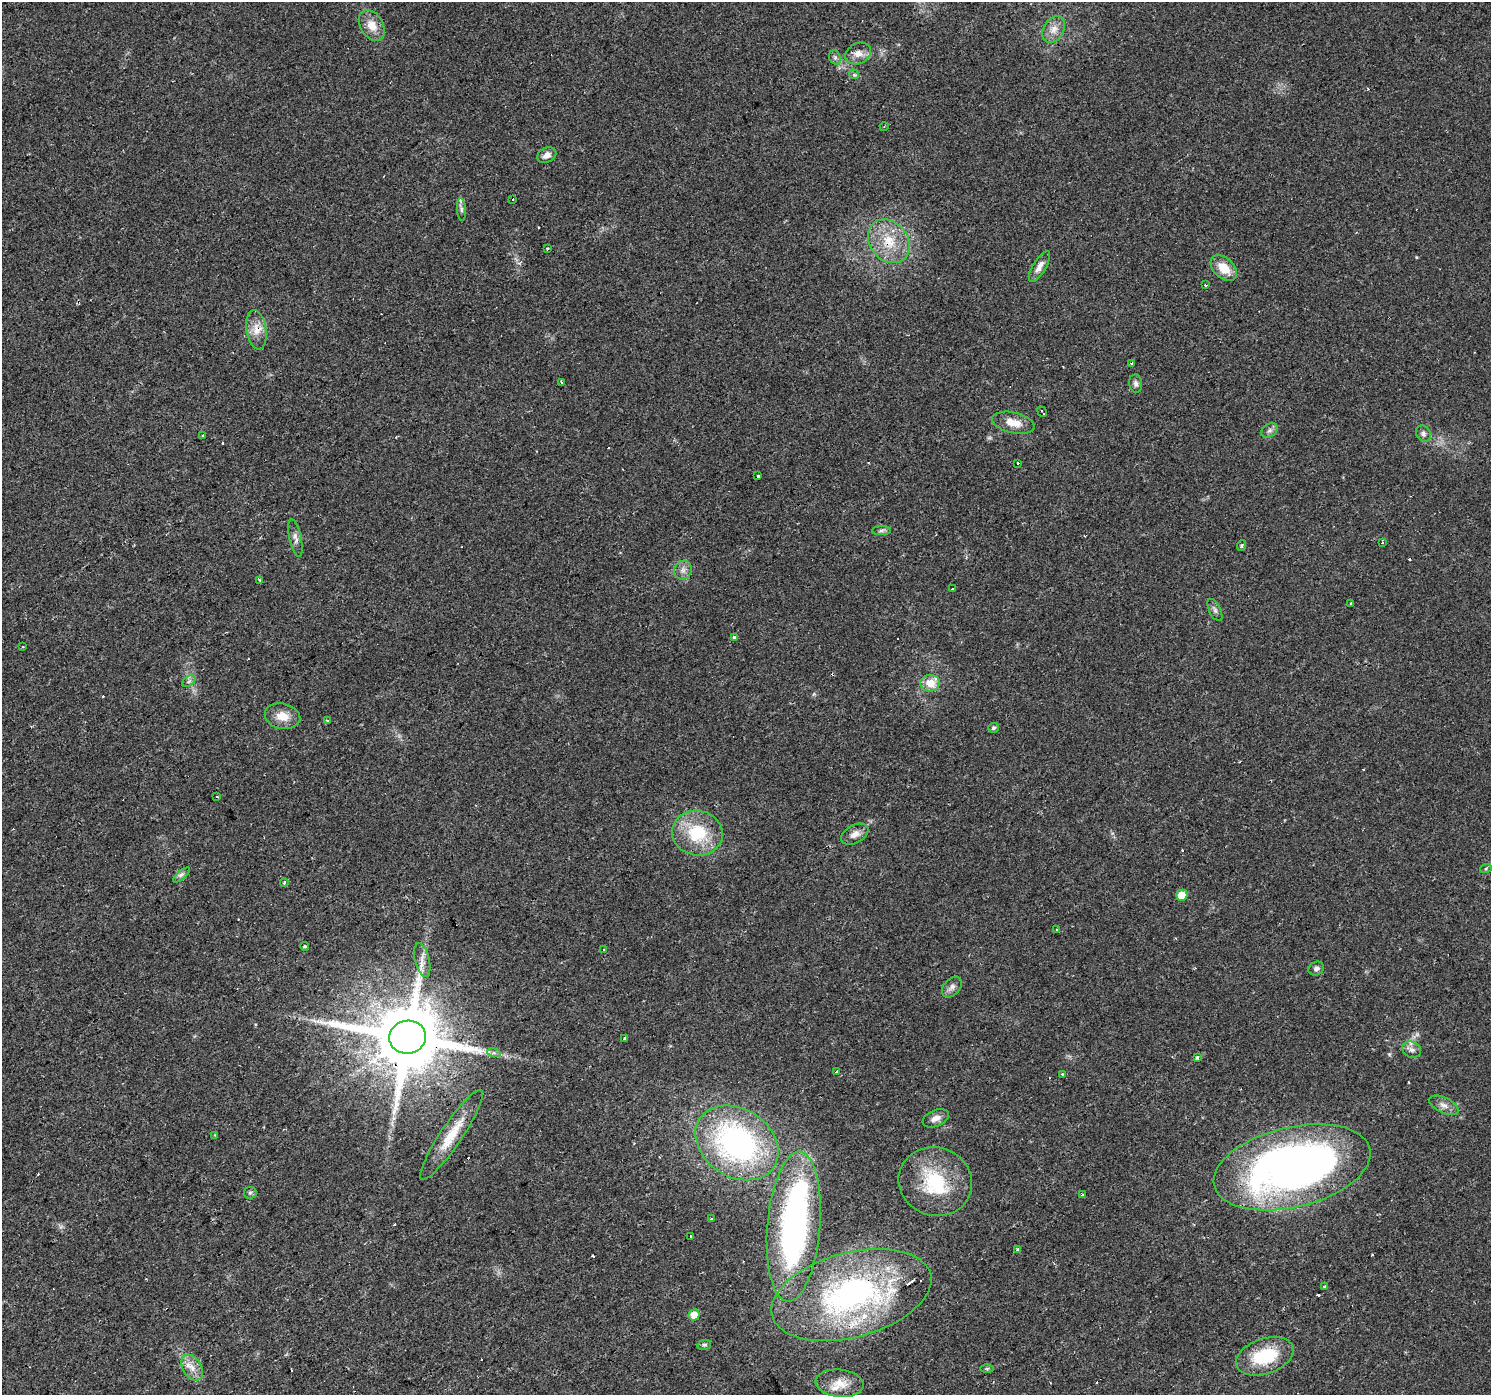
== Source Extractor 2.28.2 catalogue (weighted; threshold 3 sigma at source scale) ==
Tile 7 of 4 x 4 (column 3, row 2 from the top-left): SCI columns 2981-4469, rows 2979-4371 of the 5959 x 5893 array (HDU 1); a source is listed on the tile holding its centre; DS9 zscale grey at full resolution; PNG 1493 x 1397 px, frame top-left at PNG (2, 2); each listed source drawn as its Kron ellipse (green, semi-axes under 4 px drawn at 4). Shown black and unused: <1% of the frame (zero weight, under 2 of 3 exposures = <1% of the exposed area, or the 3 px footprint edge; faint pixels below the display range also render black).
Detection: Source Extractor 2.28.2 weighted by HDU 2 'WHT'; one run over the whole footprint, this tile lists its part. Background 0.0205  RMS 0.0033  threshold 0.0149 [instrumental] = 3 sigma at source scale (4.5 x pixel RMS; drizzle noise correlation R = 1.50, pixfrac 1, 0.0396/0.0396 arcsec/px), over >= 5 px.
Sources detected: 113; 2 inside a brighter object's white glare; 26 cosmic-ray / hot-pixel residue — neither listed nor drawn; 3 inside a brighter listed object's ellipse — not listed separately; the other 82 listed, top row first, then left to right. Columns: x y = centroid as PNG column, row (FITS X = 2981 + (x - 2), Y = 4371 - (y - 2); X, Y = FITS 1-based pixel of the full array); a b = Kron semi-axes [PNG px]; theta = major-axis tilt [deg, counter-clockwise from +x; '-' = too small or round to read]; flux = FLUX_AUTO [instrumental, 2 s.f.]
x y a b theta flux
372 25 16 11 -59 4.5
1054 29 14 10 61 3
858 54 13 10 28 2.6
835 57 7 5 -68 0.79
854 74 5 4 - 0.55
884 127 4 3 - 0.27
547 155 10 7 29 1.8
513 199 3 3 - 1.1
461 209 11 4 -85 0.94
889 241 24 19 -51 11
548 249 3 3 - 1
1039 267 17 6 59 2.4
1224 268 15 10 -44 5.9
1205 285 3 3 - 1.8
256 330 20 10 -81 4.1
1132 363 3 3 - 1.2
562 382 3 3 - 1.1
1136 384 9 6 -82 1.1
1042 412 5 2 - 0.81
1013 423 22 10 -13 4.7
1269 430 9 6 39 1.1
1423 434 8 7 - 1.1
203 435 3 3 - 0.34
1017 463 3 3 - 1.1
758 476 3 3 - 1.2
881 530 9 4 1 0.81
295 538 19 6 -78 1.8
1382 542 3 2 - 0.67
1242 545 5 3 - 0.39
683 570 10 8 61 1.6
259 580 3 2 - 0.55
953 588 2 2 - 0.41
1351 603 3 3 - 4.6
1215 610 12 6 -64 1
734 637 4 3 - 2.6
23 647 3 2 - 0.39
189 681 7 4 35 0.78
930 683 10 8 6 4.5
282 716 18 12 -13 4.6
328 720 3 3 - 1.4
994 728 5 5 - 0.75
217 796 3 2 - 0.53
697 833 25 22 -12 17
855 834 15 9 28 2.3
1486 868 6 4 21 0.44
181 875 10 3 40 0.75
284 882 4 3 - 0.7
1182 895 5 5 - 5.1
1057 930 3 3 - 2.8
304 946 4 3 - 0.54
603 949 3 3 - 0.71
422 960 17 7 -75 2.4
1316 968 8 6 31 1.1
952 987 12 8 47 1.7
408 1037 18 16 7 3900
625 1038 3 3 - 3.1
1412 1050 10 8 -24 1.6
494 1053 7 4 -17 0.8
1197 1057 4 3 - 1
836 1072 3 3 - 0.79
1063 1075 3 3 - 1.3
1444 1105 16 7 -27 2.1
936 1118 14 8 24 2.1
215 1135 3 3 - 0.35
452 1135 53 10 56 10
737 1143 44 34 -33 79
1292 1167 80 40 13 200
935 1182 37 34 -20 21
250 1193 6 5 - 0.66
1082 1194 3 2 - 0.42
711 1219 3 2 - 0.39
794 1227 75 26 85 94
691 1237 3 3 - 2
1017 1249 3 3 - 2.3
1325 1287 3 3 - 2.2
851 1295 82 42 15 86
694 1315 5 5 - 4.5
704 1345 7 5 13 0.62
1265 1356 30 17 19 17
192 1367 14 9 -58 3.2
987 1369 6 4 1 0.44
840 1383 24 13 -6 5.6
Overlapping masked pixels (flux is a lower limit): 5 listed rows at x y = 889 241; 256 330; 408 1037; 1292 1167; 851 1295